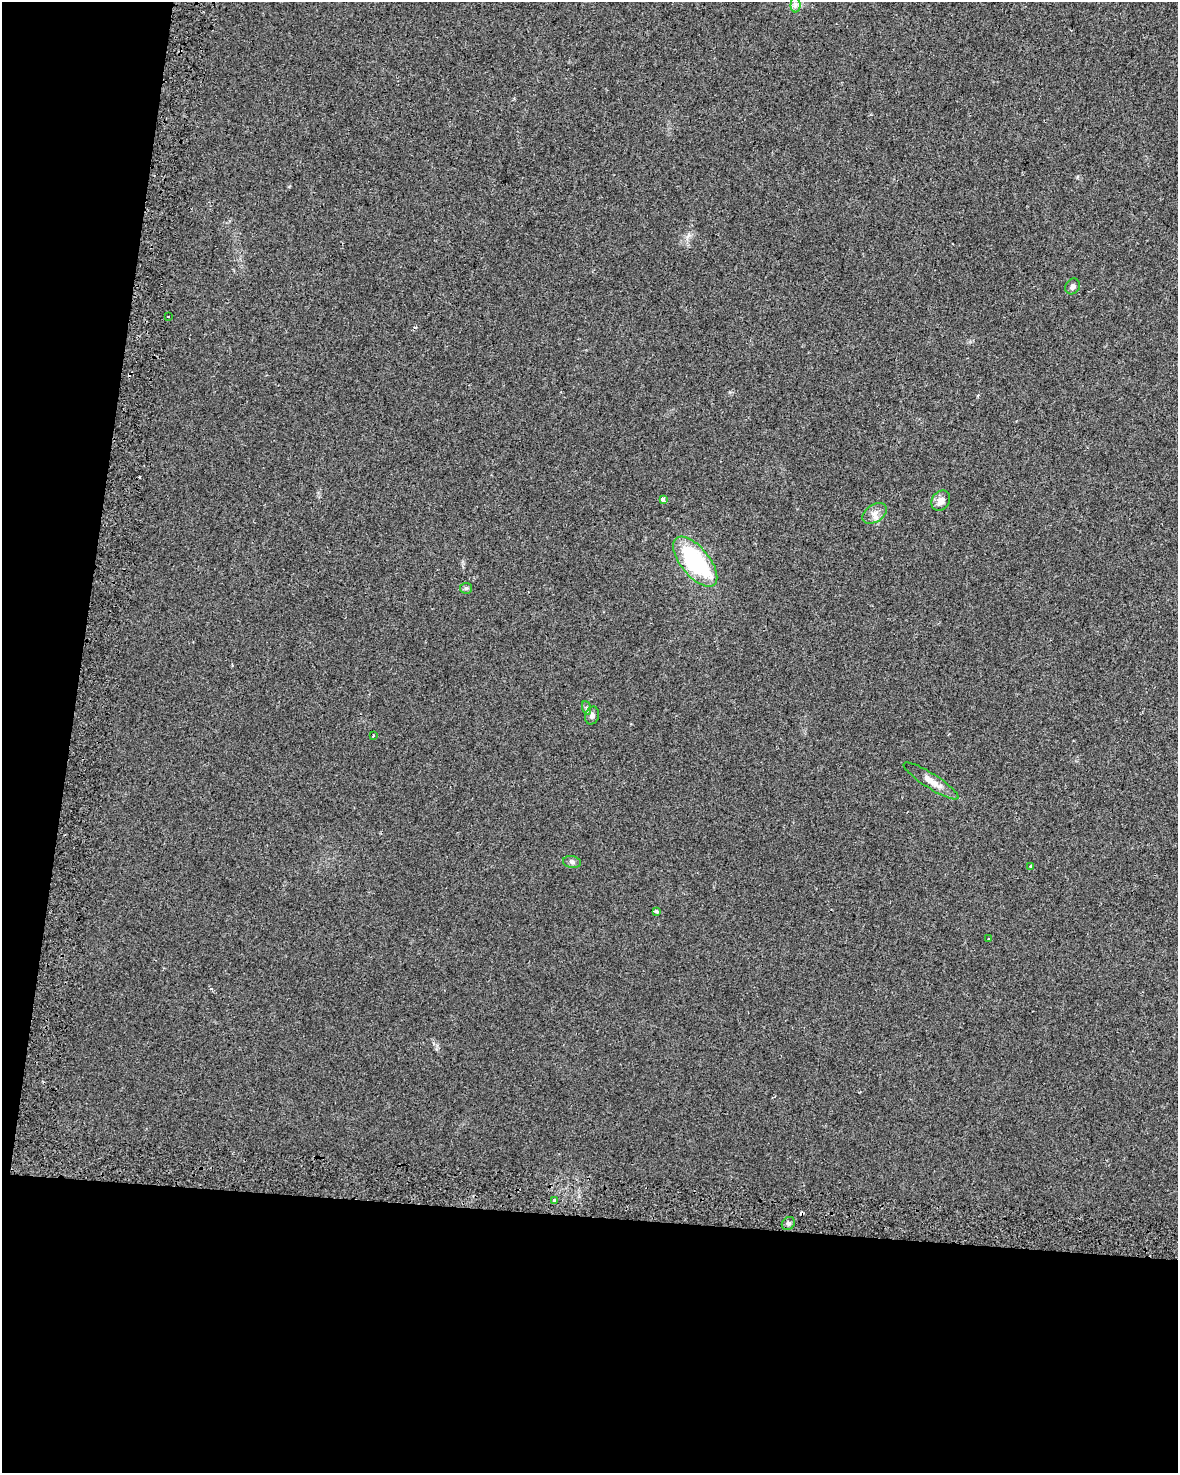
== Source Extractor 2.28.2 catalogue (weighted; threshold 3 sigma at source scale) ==
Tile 9 of 4 x 3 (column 1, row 3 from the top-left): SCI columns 56-1231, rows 337-1807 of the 4803 x 5029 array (HDU 1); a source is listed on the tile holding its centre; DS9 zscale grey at full resolution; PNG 1180 x 1475 px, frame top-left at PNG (2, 2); each listed source drawn as its Kron ellipse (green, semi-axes under 4 px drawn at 4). Shown black and unused: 23% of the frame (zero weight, under 2 of 3 exposures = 4% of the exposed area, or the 3 px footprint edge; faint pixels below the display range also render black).
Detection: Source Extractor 2.28.2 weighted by HDU 2 'WHT'; one run over the whole footprint, this tile lists its part. Background 0.0284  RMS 0.0049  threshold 0.0221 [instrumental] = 3 sigma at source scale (4.5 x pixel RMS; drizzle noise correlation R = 1.50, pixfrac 1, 0.0396/0.0396 arcsec/px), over >= 5 px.
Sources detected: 21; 3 cosmic-ray / hot-pixel residue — neither listed nor drawn; the other 18 listed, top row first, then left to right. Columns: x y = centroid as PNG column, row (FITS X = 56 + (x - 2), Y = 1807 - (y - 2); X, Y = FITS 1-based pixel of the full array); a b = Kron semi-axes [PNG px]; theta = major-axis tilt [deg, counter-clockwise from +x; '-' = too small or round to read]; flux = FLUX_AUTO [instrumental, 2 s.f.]
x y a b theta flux
795 5 7 5 90 1.4
1073 286 8 7 - 1.9
168 317 3 2 - 0.39
663 499 4 3 - 3.7
941 501 11 8 55 3.3
874 513 13 8 34 3.3
695 562 30 14 -51 55
466 588 6 5 - 0.81
587 708 7 4 -70 0.94
592 715 9 7 69 1.8
373 735 3 3 - 1.4
931 781 32 7 -33 5.5
572 862 9 6 -10 1.3
1030 866 3 3 - 0.5
656 911 3 3 - 2.1
989 939 3 2 - 0.67
555 1200 3 3 - 4.3
788 1223 7 6 - 1.2